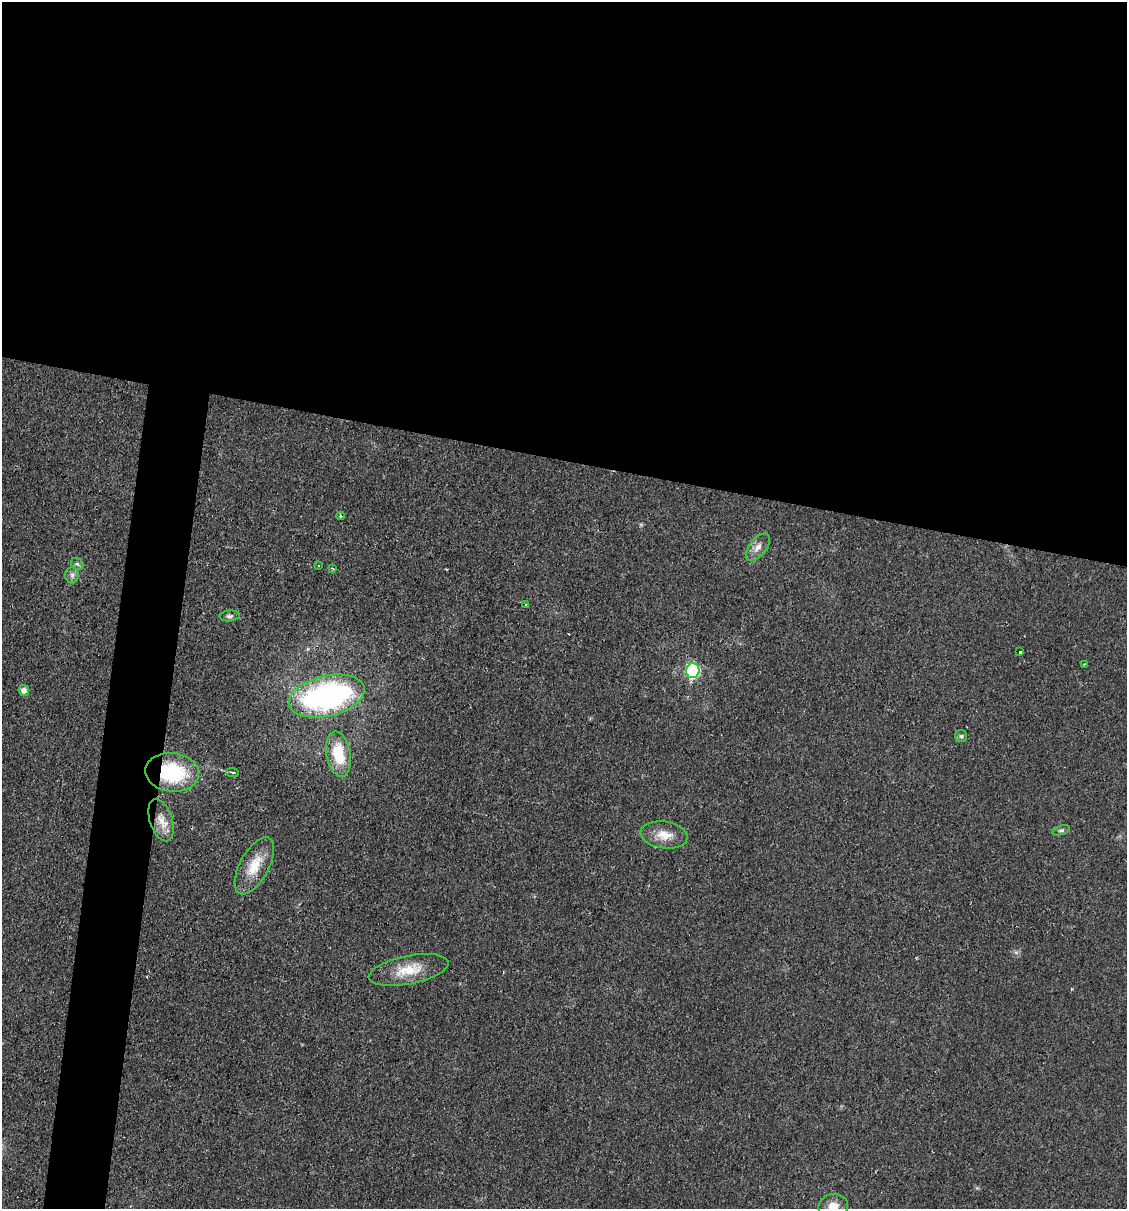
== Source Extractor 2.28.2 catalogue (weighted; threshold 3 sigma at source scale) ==
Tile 3 of 4 x 4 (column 3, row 1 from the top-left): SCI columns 2486-3610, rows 3621-4827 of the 4848 x 4828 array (HDU 1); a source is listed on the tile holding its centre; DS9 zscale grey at full resolution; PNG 1129 x 1211 px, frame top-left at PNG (2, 2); each listed source drawn as its Kron ellipse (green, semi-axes under 4 px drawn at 4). Shown black and unused: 42% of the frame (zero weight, under 2 of 3 exposures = <1% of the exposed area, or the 3 px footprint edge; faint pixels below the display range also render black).
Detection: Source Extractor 2.28.2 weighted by HDU 2 'WHT'; one run over the whole footprint, this tile lists its part. Background 0.0329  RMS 0.0049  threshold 0.022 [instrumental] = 3 sigma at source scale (4.5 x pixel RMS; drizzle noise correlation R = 1.50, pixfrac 1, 0.05/0.05 arcsec/px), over >= 5 px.
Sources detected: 23; all 23 listed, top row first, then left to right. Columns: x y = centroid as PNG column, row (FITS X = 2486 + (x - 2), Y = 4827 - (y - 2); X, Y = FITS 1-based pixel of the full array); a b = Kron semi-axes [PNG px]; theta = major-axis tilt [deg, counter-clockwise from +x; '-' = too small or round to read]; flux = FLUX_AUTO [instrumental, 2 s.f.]
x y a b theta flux
341 516 4 3 - 0.67
758 547 16 8 51 3.8
77 564 7 5 -42 0.99
319 565 2 2 - 0.61
332 568 3 2 - 0.69
72 575 8 6 90 1.7
526 605 3 3 - 0.89
230 616 10 5 5 1.3
1020 652 4 3 - 4.3
1085 664 3 2 - 0.4
693 671 7 6 - 54
24 690 5 5 - 2.5
327 696 38 20 13 110
961 736 6 6 - 1
339 754 23 12 -79 17
172 772 27 19 -6 36
232 772 6 2 -6 0.72
161 820 22 11 -72 6.9
1061 830 9 4 18 1.2
664 835 23 13 -8 7.9
254 866 31 14 61 12
409 970 40 14 11 14
833 1207 15 13 19 6.1
Overlapping masked pixels (flux is a lower limit): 2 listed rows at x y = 327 696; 172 772
Isophote crosses this tile's border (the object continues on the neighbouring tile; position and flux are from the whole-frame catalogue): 1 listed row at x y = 833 1207